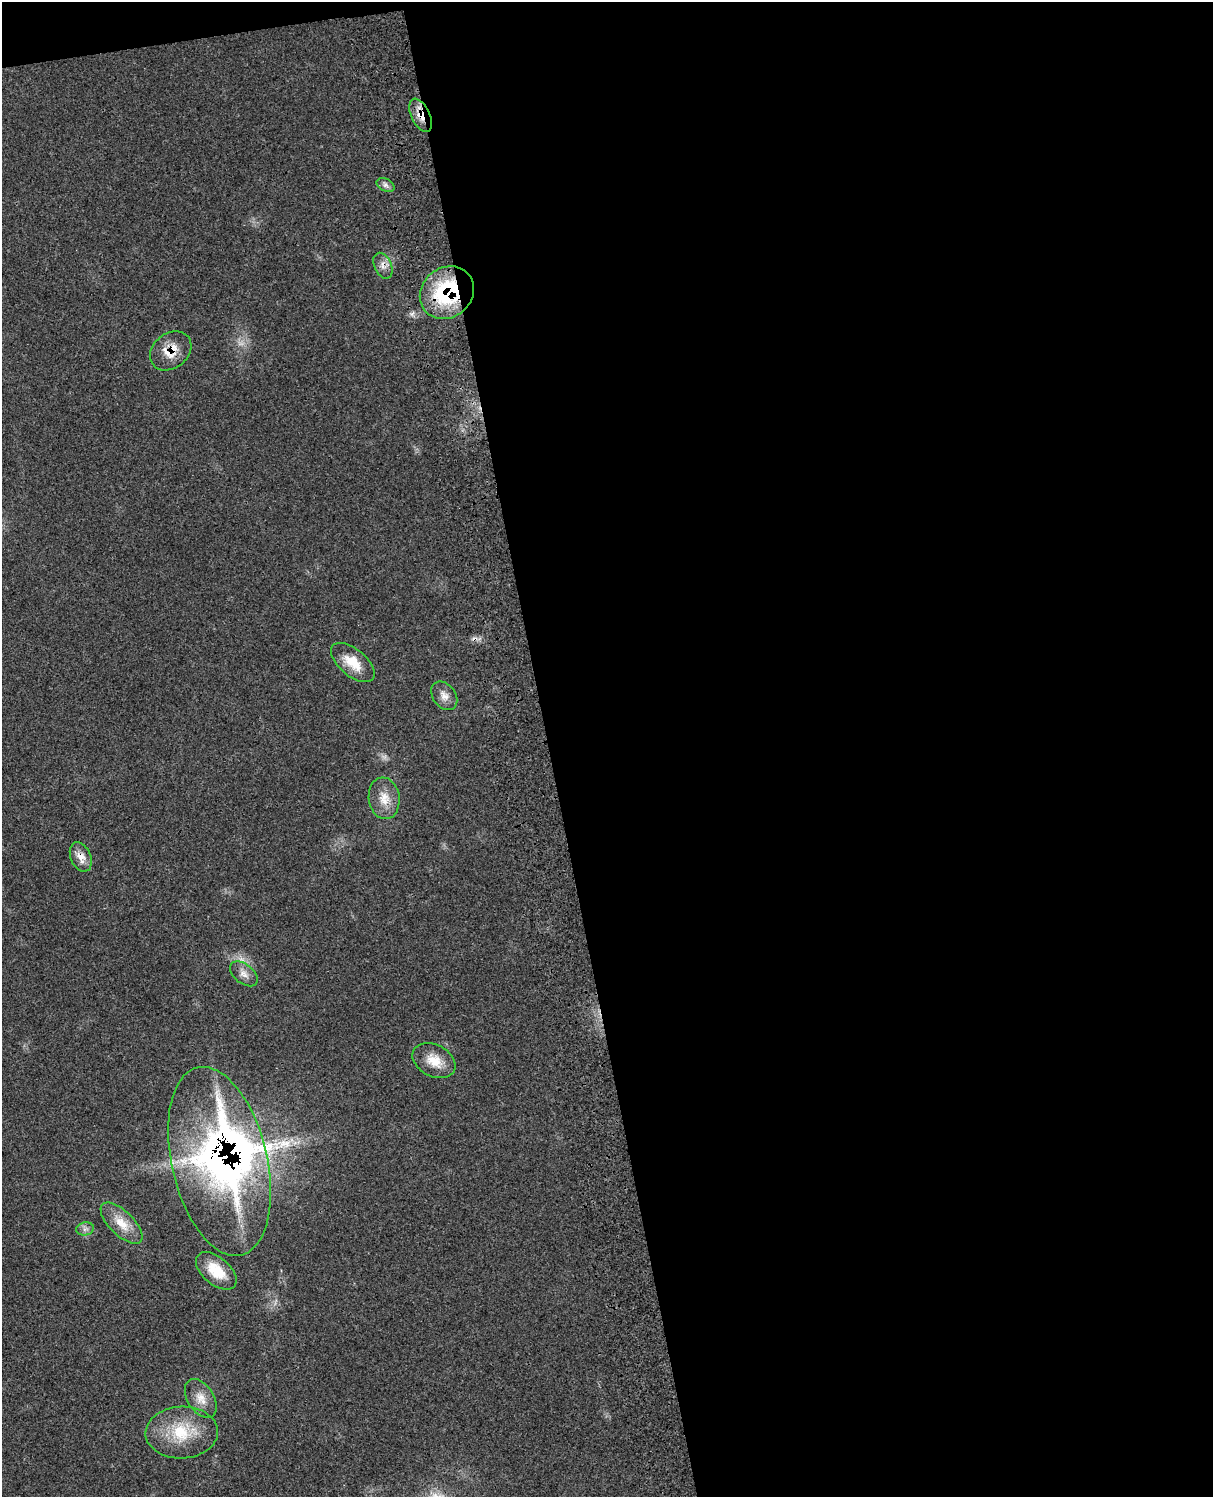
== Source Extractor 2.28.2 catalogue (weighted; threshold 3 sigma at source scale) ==
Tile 4 of 4 x 3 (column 4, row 1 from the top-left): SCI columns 3757-4967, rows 3272-4766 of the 5091 x 4932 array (HDU 1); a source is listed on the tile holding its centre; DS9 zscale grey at full resolution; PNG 1215 x 1499 px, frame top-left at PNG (2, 2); each listed source drawn as its Kron ellipse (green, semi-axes under 4 px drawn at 4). Shown black and unused: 56% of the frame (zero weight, under 3 of 4 exposures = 6% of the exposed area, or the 3 px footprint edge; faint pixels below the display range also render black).
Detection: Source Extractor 2.28.2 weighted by HDU 2 'WHT'; one run over the whole footprint, this tile lists its part. Background 0.0766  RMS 0.0058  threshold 0.0259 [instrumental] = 3 sigma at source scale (4.5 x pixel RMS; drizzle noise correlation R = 1.50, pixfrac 1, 0.05/0.05 arcsec/px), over >= 5 px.
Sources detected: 21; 1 too faint to see at this stretch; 2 inside a brighter object's white glare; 1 cosmic-ray / hot-pixel residue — neither listed nor drawn; the other 17 listed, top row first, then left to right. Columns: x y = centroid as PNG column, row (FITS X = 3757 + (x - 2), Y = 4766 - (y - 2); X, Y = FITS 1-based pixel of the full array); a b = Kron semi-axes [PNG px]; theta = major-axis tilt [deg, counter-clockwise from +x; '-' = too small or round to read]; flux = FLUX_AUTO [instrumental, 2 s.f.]
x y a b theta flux
421 115 18 9 -65 6.9
386 185 9 6 -26 2.1
383 266 13 8 -65 3.9
447 293 29 25 40 54
171 351 22 17 39 11
353 663 26 13 -40 12
444 696 16 11 -54 4.8
384 798 21 15 -81 9.6
81 857 15 10 -67 5.7
244 974 16 9 -39 4.3
434 1061 23 15 -27 11
219 1161 96 48 -77 330
122 1223 27 12 -44 11
85 1229 9 6 13 2.1
216 1271 24 13 -40 15
201 1398 21 13 -58 7.9
182 1433 36 26 2 27
Overlapping masked pixels (flux is a lower limit): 6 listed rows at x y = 421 115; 383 266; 447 293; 171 351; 81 857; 219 1161